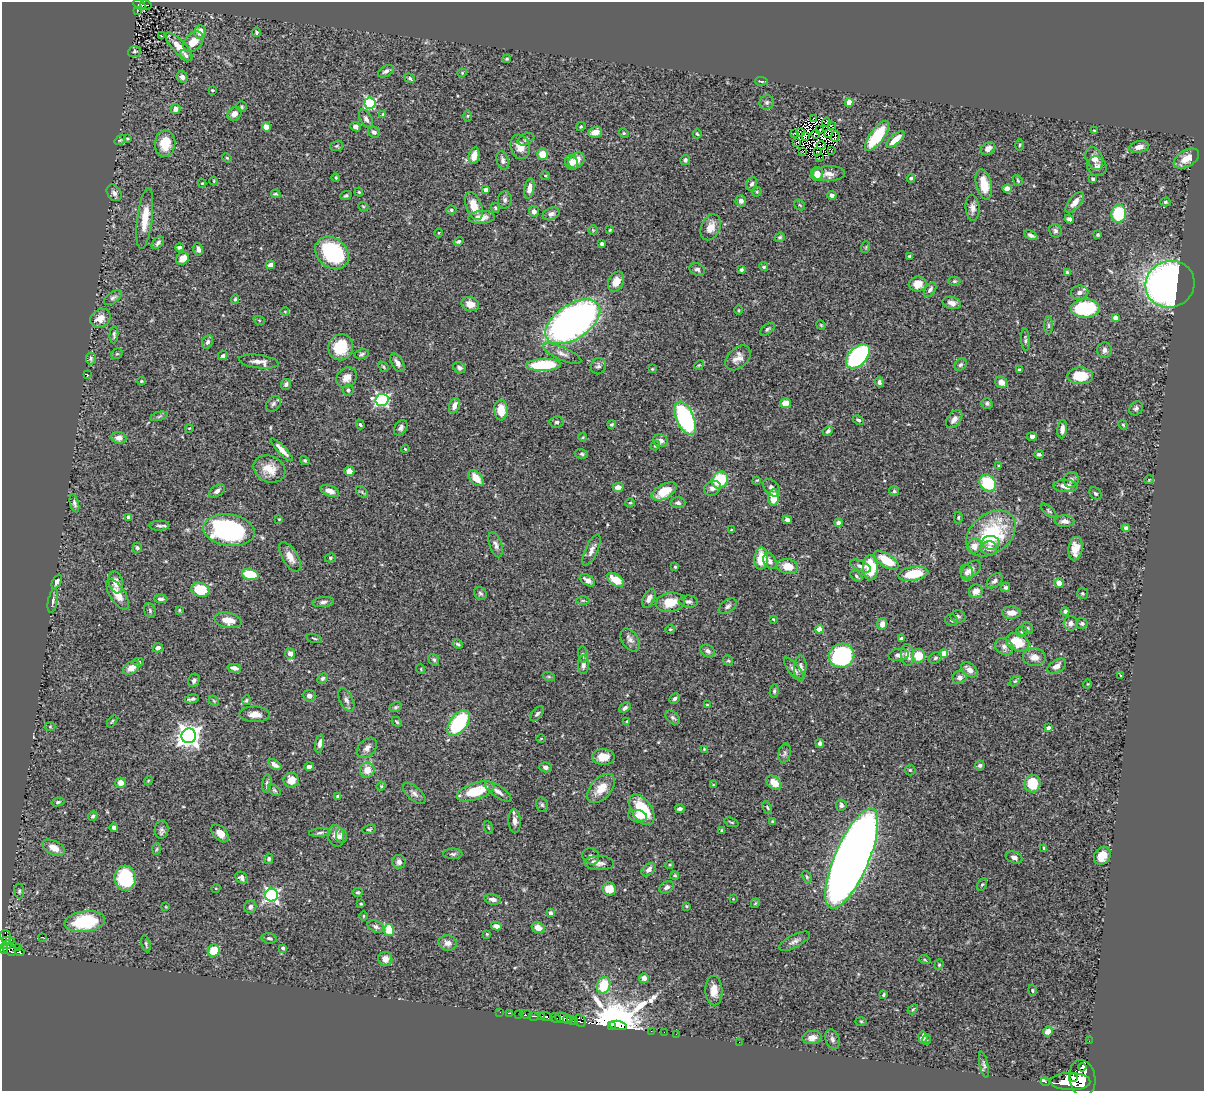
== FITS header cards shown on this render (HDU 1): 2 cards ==
NAXIS1  =                 1202
NAXIS2  =                 1089

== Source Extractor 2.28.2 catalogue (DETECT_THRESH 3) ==
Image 1202 x 1089 px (HDU 1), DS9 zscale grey, 1 PNG px = 1 image px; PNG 1206 x 1093 px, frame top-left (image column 1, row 1089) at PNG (2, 2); each listed source drawn as its Kron ellipse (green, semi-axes under 4 px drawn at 4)
Background 0.715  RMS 0.025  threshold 0.0762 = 3 sigma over >= 5 px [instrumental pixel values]
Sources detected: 497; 3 with non-positive FLUX_AUTO (blend fragments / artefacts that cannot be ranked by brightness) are neither listed nor drawn; the other 494 listed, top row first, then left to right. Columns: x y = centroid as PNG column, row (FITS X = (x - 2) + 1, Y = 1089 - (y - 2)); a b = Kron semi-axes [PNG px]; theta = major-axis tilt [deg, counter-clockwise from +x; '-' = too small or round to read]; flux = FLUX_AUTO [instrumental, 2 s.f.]
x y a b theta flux
139 5 6 4 -27 70
146 5 6 3 -15 49
137 10 3 2 - 7.1
200 32 6 5 - 16
256 32 4 4 - 3.4
161 35 3 2 - 1.2
193 42 12 8 45 22
179 47 18 6 -48 19
134 52 7 5 24 4
186 55 7 5 -34 3.9
507 59 4 3 - 1.9
386 71 8 5 30 5.4
462 73 4 4 - 1.8
182 77 6 5 - 6.1
410 78 5 4 - 2.3
761 81 6 3 -5 2.4
212 90 3 2 - 1.7
767 102 7 6 - 4.3
849 102 4 4 - 34
370 103 5 5 - 190
242 107 6 5 - 2.4
176 109 5 5 - 7.6
234 114 7 6 - 11
383 114 4 4 - 2.2
468 116 5 4 - 1.9
814 118 3 2 - 1.8
366 119 10 6 -61 6.1
826 122 4 2 - 0.75
831 125 3 2 - 1.9
581 126 5 4 - 1.9
266 127 5 4 - 12
355 127 5 4 - 5.2
820 129 2 2 - 1.8
1094 130 3 2 - 1.4
374 132 6 5 - 4.1
595 132 7 5 14 17
800 132 3 2 - 2
624 133 5 4 - 2.1
794 133 4 3 - 7.7
697 134 4 2 - 2.4
815 134 4 2 - 0.82
828 134 4 2 - 1.5
805 136 4 2 - 0.81
835 136 5 2 - 0.99
877 136 18 7 54 91
127 139 3 2 - 1.6
526 139 9 5 24 4.1
895 139 11 5 40 20
120 140 6 3 35 1.8
796 142 3 2 - 1.4
165 144 13 10 84 32
821 145 4 2 - 1
1020 145 5 3 - 2
337 146 7 5 19 2.5
520 147 12 9 -71 17
1139 147 10 5 10 12
988 148 8 6 32 8.5
803 151 2 2 - 2.1
817 151 3 2 - 2
831 151 3 2 - 1.1
542 154 5 5 - 27
474 156 8 5 78 18
819 157 2 2 - 1.8
227 158 5 3 - 1.7
1094 158 12 8 -66 14
1186 159 14 8 30 22
503 160 9 5 -74 6.2
576 160 9 7 41 17
685 160 5 5 - 3.4
572 163 7 6 - 8.7
1097 166 10 9 - 8.6
817 174 7 6 - 16
829 174 16 7 2 13
545 176 4 3 - 1.8
336 178 4 3 - 2.1
911 178 4 4 - 2.2
1093 179 4 3 - 3.2
1018 180 6 4 -69 2.2
214 181 4 3 - 1.4
202 183 4 4 - 1.5
752 184 7 5 63 4.6
984 184 15 8 -77 33
529 189 10 5 79 13
1007 189 4 4 - 24
486 190 4 4 - 15
359 192 4 3 - 2
757 192 5 4 - 1.8
114 193 9 6 -55 6.9
276 194 5 3 - 2.3
346 195 6 3 20 2.7
832 195 4 4 - 6.1
505 200 8 6 87 4.7
741 201 6 5 - 8.3
1075 202 12 6 51 12
1165 202 5 4 - 2.5
800 205 6 4 -45 2.2
363 206 5 3 - 1.4
474 206 15 7 -69 25
495 208 5 4 - 2.2
972 208 13 7 -85 9.4
451 210 5 4 - 2.8
534 211 5 5 - 7.2
551 214 9 6 24 6.3
1119 214 9 7 82 78
481 217 13 6 5 13
145 219 30 7 83 34
1069 219 4 4 - 4.3
711 227 13 9 65 17
593 230 4 4 - 1.8
610 230 4 3 - 1.9
1055 231 7 6 - 4.2
438 233 4 3 - 1.4
1031 235 7 4 -26 5
1098 235 3 3 - 2.5
780 237 5 4 - 2.7
458 241 5 3 - 2.9
158 243 7 5 46 5.1
602 244 3 3 - 4.9
180 247 4 3 - 4.8
866 247 6 3 72 1.8
198 249 6 4 -77 6
332 253 18 14 -41 150
910 256 3 2 - 2
182 258 7 5 40 20
270 265 5 4 - 6.4
764 267 5 4 - 3.1
697 269 8 6 -26 5.2
741 270 3 3 - 3.1
1067 273 4 3 - 3.1
954 281 6 4 1 2.6
616 282 10 7 64 19
918 284 8 7 - 18
1170 284 25 23 25 870
930 290 8 5 54 4.7
1080 293 9 7 8 7.3
113 298 10 5 35 5
235 299 5 4 - 2.5
952 303 9 6 -14 9.4
470 304 9 7 -18 17
1085 308 14 9 2 110
739 310 4 3 - 1.4
285 312 4 3 - 1.2
100 318 11 8 32 19
1115 318 4 4 - 12
259 320 6 3 -18 1.9
573 322 31 17 34 800
821 325 5 3 - 1.6
1048 325 9 4 -90 3.8
767 329 8 4 37 3.4
114 335 8 3 85 3.4
1025 340 11 4 -86 3.5
207 342 7 5 64 4.6
341 347 13 12 - 51
1104 350 8 7 - 6.5
117 354 6 5 - 2.6
362 354 7 5 13 3.3
562 354 21 6 -24 11
223 356 5 4 - 3.4
858 356 14 8 46 320
91 358 6 5 - 2.9
738 358 15 9 44 14
259 362 20 6 -7 11
397 363 10 5 -58 7.6
544 365 17 6 3 97
699 365 5 4 - 2
960 365 7 5 45 3.8
598 366 8 7 - 5
383 367 6 3 -47 1.9
459 368 6 5 - 4.8
652 369 4 3 - 1.5
1019 370 3 3 - 3.2
87 375 3 2 - 1.4
1080 376 13 8 1 44
347 378 11 9 47 14
141 381 4 3 - 2
879 382 5 4 - 5
1001 382 6 5 - 14
286 384 5 5 - 4.2
348 390 5 5 - 3.4
382 400 6 6 - 310
785 403 5 5 - 21
987 403 5 5 - 3.5
273 404 9 6 53 4.8
454 406 8 5 70 10
1136 408 7 6 - 4.9
501 410 10 6 -86 29
159 416 9 3 14 3.2
685 418 17 9 -66 220
954 419 10 6 52 10
858 420 6 4 -25 2.9
557 422 7 5 5 4.2
360 424 5 3 - 2.9
612 424 4 4 - 2.6
1123 425 5 4 - 2.3
189 428 4 3 - 1.3
401 428 8 6 58 5.7
1062 429 9 5 84 8.3
828 431 5 4 - 3.4
1032 436 5 4 - 5.7
583 437 4 3 - 1.4
119 438 7 6 - 12
660 441 7 6 - 9.8
655 446 5 4 - 2.5
405 449 4 3 - 1.7
282 450 15 4 -46 13
582 454 6 5 - 3.1
1039 454 4 3 - 2.9
305 460 5 4 - 2.4
999 466 4 3 - 1.9
269 469 16 13 -24 28
349 471 5 5 - 11
476 478 9 6 -48 22
720 480 9 7 57 82
757 480 4 3 - 1.5
1071 480 8 7 - 6.1
1149 480 5 3 - 1.3
988 483 9 7 -45 84
1065 486 12 6 -2 13
618 487 5 4 - 9.8
712 488 9 7 25 7.6
771 488 10 6 -50 6.9
217 491 9 5 37 6.5
330 491 10 5 -20 11
664 491 14 7 28 44
894 491 5 5 - 3
362 492 7 4 -46 2.9
1096 494 7 5 -44 3.5
774 498 8 5 85 34
74 503 9 4 -75 4.4
630 503 5 4 - 2.1
678 503 7 5 0 4.8
1049 511 10 4 -41 2.9
128 517 4 4 - 6.7
958 517 6 4 88 2.3
279 519 4 4 - 1.5
787 520 5 4 - 5.3
1064 521 10 5 -3 7.7
838 523 4 3 - 5.3
159 526 10 5 1 4.2
1126 528 4 4 - 5.8
229 530 26 15 -8 240
731 530 3 2 - 1.3
991 533 27 19 38 140
991 543 8 6 -1 11
496 545 13 6 -71 6.8
974 546 7 6 - 16
137 548 5 4 - 3.2
989 548 8 7 - 13
1075 549 12 7 82 18
591 550 17 6 65 9.2
290 557 16 8 -59 15
330 558 5 4 - 2.5
761 559 11 7 87 42
886 560 14 6 -33 50
770 561 8 6 -60 7.6
787 566 10 7 -10 28
861 566 11 5 -23 6.5
675 567 3 3 - 2.1
870 568 12 7 -87 71
971 569 11 7 37 10
966 573 8 6 -80 5.5
250 574 8 5 -14 51
913 574 15 7 9 49
856 576 7 4 -38 3.2
587 580 8 5 -32 9.6
616 580 9 5 -34 31
995 581 9 6 42 6.5
57 582 7 4 64 4.1
116 582 11 7 -75 16
1059 583 5 4 - 11
1005 588 5 4 - 4.2
200 590 9 7 -16 53
976 591 7 6 - 17
480 593 7 5 -42 3.5
1082 593 5 5 - 2.5
117 594 17 7 -58 21
649 598 10 5 63 8.6
161 599 6 4 -2 4.5
583 600 6 4 0 2.5
53 601 12 5 79 5.1
323 602 11 5 7 5.8
670 602 14 9 10 31
689 602 9 6 -5 4.9
728 606 10 6 37 5.2
150 610 7 5 -72 3.3
179 610 3 2 - 1.5
1065 611 4 4 - 3.5
1011 613 9 6 -1 16
958 616 7 6 - 4.4
773 619 3 3 - 1.5
228 620 14 7 -12 21
952 620 6 5 - 3.5
1070 623 7 7 - 7
1082 623 5 5 - 3
882 624 6 5 - 11
1027 628 6 5 - 3.1
670 629 5 4 - 1.9
819 629 4 4 - 26
1022 631 6 5 - 3.6
314 638 8 2 -15 2.1
901 638 4 3 - 2.9
630 640 12 8 -57 8.4
1018 642 12 8 -23 41
458 644 5 3 - 3
1004 647 10 7 -35 7.8
158 648 5 4 - 6.5
708 651 7 6 - 6.8
290 653 5 5 - 7.7
944 653 4 4 - 23
583 655 8 5 -80 3.2
899 655 10 6 5 5.8
907 655 11 6 -86 14
842 656 13 12 - 190
919 656 7 6 - 33
1034 657 11 9 -5 15
935 658 7 5 33 3.3
434 660 6 5 - 3.5
728 661 5 4 - 2.1
139 662 5 4 - 2.4
583 665 9 5 85 7
1057 666 10 6 33 10
800 667 12 6 87 8.3
131 668 9 6 31 17
234 668 7 4 -13 7
421 669 5 3 - 1.5
794 669 14 5 -52 8.2
969 670 9 6 -41 12
1120 675 4 2 - 1.1
549 677 6 4 -19 2.7
959 677 7 6 - 6.8
323 678 6 4 43 3.4
194 680 7 5 64 6.1
1015 681 6 4 43 2.4
1087 684 4 3 - 1.2
774 691 6 4 81 2.9
309 696 6 6 - 7.3
675 698 6 4 45 4.3
192 699 7 3 12 4
246 700 5 4 - 2.3
346 700 13 6 -65 6.8
214 701 6 4 -45 2.6
707 705 3 3 - 1.4
395 707 6 4 27 2.6
625 708 6 4 36 4.5
255 714 15 8 -2 14
537 714 9 5 48 3.8
673 718 8 5 -39 4.3
112 721 7 3 56 1.7
627 721 4 3 - 1.7
397 722 5 4 - 2.4
458 723 14 8 53 140
50 726 5 3 - 1.3
1048 728 4 3 - 6.8
189 736 7 7 - 1300
541 738 4 3 - 1.2
820 743 4 4 - 4.5
320 744 9 4 80 7.2
367 748 11 8 48 9.3
704 749 4 4 - 1.7
785 753 9 6 77 4.9
603 757 11 7 0 22
275 765 7 4 -34 5.8
980 765 5 5 - 3.8
309 767 5 4 - 5.7
545 767 6 5 - 6.1
367 770 7 7 - 18
910 770 5 5 - 2.5
291 780 8 7 - 18
148 781 5 3 - 1.6
121 783 5 5 - 15
774 783 8 6 -40 23
267 784 9 4 82 3.9
1032 784 9 8 - 57
713 785 4 4 - 1.5
381 786 5 4 - 2.2
601 788 17 10 47 28
274 790 7 4 -36 3
475 791 20 8 18 61
498 792 16 5 -35 9.4
414 793 14 6 -42 7.2
338 796 3 3 - 4.3
58 802 7 4 15 2.9
542 805 7 5 -74 3.5
841 805 5 5 - 5.3
767 807 6 3 -63 2.1
680 809 4 3 - 4.4
642 810 17 10 -56 75
93 816 5 4 - 3.3
637 816 9 6 -11 9.6
515 821 12 6 -86 9.3
731 822 7 3 -19 2
772 822 4 3 - 2
114 828 4 4 - 7.6
488 828 7 3 -71 2
369 829 7 3 16 2.1
162 830 9 7 84 5.6
722 831 4 3 - 3.2
220 833 10 6 -46 13
320 833 11 3 4 3.3
336 836 11 8 -78 12
341 836 7 5 -81 5.8
54 848 12 7 -27 18
1044 848 4 3 - 1.9
156 849 6 4 87 2.3
453 854 10 5 0 4
591 856 9 7 -41 7.3
1102 856 9 7 53 26
1014 857 8 5 -19 6.4
852 858 54 17 67 4200
269 859 5 4 - 3.5
399 862 7 6 - 7.2
599 863 15 7 -1 9.2
670 865 4 3 - 1.9
648 870 8 5 40 7.6
675 875 4 4 - 2.6
807 877 7 4 -61 2.6
125 878 12 10 -86 110
241 878 7 5 -43 5.9
982 884 7 4 61 2.4
667 887 8 5 30 5.3
216 888 4 3 - 1.5
609 889 7 6 - 25
19 891 7 5 -82 3
357 892 5 4 - 2.5
271 895 6 6 - 390
493 899 8 5 -11 8.5
733 899 3 3 - 1.2
755 903 5 3 - 1.9
361 904 3 3 - 2.2
686 906 4 4 - 1.6
166 907 4 2 - 1.2
250 907 6 6 - 7
550 913 4 3 - 5.9
364 916 5 3 - 1.5
85 921 20 10 8 120
496 926 5 4 - 6.7
376 927 9 5 -26 5.1
538 928 7 5 -25 15
389 930 6 5 - 46
487 934 3 3 - 1.3
5 937 7 5 -76 47
43 938 3 2 - 0.88
269 938 7 5 -7 4.2
795 941 17 6 27 8.1
5 942 9 4 10 88
448 943 9 7 -11 9.6
146 944 8 3 -77 2.5
7 945 5 3 - 100
18 947 2 2 - 6.6
283 948 4 4 - 4.2
4 949 5 4 - 400
9 949 8 5 -41 350
214 951 6 6 - 39
20 952 5 3 - 98
385 959 7 7 - 14
925 960 6 3 -20 2
939 965 5 4 - 2.2
644 978 5 5 - 8.8
604 985 8 6 70 54
1032 990 5 4 - 2.3
714 991 15 8 -88 20
883 995 4 3 - 2.2
913 1009 6 3 45 1.9
500 1012 2 2 - 4.9
509 1013 4 2 - 42
519 1014 3 2 - 7.6
526 1014 6 3 -12 75
534 1016 5 2 - 50
541 1016 4 3 - 300
546 1017 6 3 -24 260
555 1018 5 3 - 160
563 1018 8 5 -8 500
568 1020 4 3 - 350
572 1021 5 3 - 220
580 1021 7 5 -65 230
861 1021 6 4 -2 2
618 1025 9 4 -11 66000
611 1026 3 3 - 2300
651 1031 2 2 - 12
1048 1031 5 4 - 12
664 1032 2 2 - 6.9
676 1034 2 2 - 7.7
923 1037 6 4 -81 6.3
812 1038 10 6 9 11
832 1039 10 7 -72 5.8
926 1039 5 3 - 2
1089 1041 2 2 - 5
739 1042 2 2 - 110
984 1065 13 4 -77 4.1
1082 1067 4 3 - 170
1073 1078 4 3 - 340
1082 1078 18 13 -81 2800
1070 1081 20 8 -1 3200
1045 1082 4 3 - 34
At the frame edge (FLAGS 8, measured only in part): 1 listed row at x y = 4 949
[3 non-positive-flux detections neither listed nor drawn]